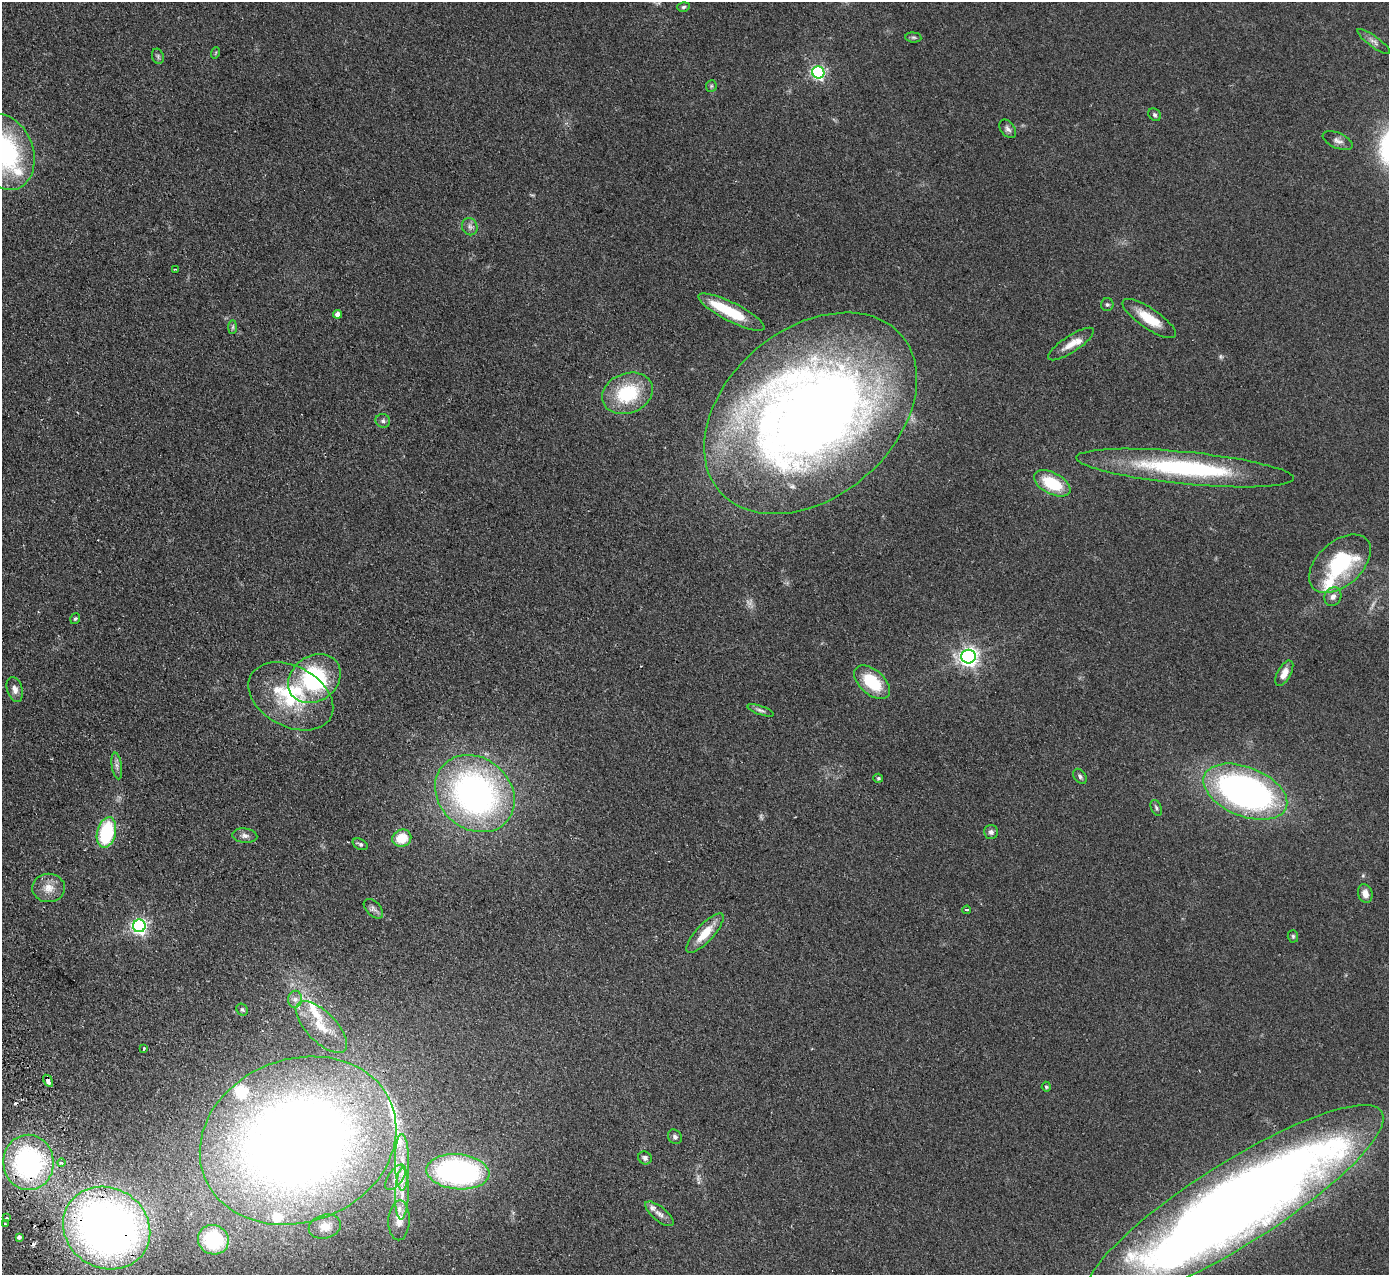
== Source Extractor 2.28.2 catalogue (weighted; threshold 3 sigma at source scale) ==
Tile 7 of 4 x 4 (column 3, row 2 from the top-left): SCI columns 2829-4215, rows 2728-4000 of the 5655 x 5585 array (HDU 1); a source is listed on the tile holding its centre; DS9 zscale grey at full resolution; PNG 1391 x 1277 px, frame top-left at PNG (2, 2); each listed source drawn as its Kron ellipse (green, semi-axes under 4 px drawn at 4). Shown black and unused: <1% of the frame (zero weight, under 2 of 3 exposures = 3% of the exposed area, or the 3 px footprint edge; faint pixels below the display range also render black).
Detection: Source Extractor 2.28.2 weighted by HDU 2 'WHT'; one run over the whole footprint, this tile lists its part. Background 0.145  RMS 0.01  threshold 0.0452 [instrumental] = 3 sigma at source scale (4.5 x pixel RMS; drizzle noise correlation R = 1.50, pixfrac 1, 0.05/0.05 arcsec/px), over >= 5 px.
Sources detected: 101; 4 too faint to see at this stretch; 6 inside a brighter object's white glare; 4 cosmic-ray / hot-pixel residue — neither listed nor drawn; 11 inside a brighter listed object's ellipse — not listed separately; the other 76 listed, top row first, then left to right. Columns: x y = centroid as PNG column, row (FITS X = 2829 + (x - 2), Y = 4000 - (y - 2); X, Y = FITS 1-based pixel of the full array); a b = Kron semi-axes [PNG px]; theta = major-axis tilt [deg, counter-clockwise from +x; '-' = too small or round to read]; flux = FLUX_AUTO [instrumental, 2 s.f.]
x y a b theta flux
683 7 6 4 16 1.7
913 37 8 5 -6 1.8
1374 41 20 5 -36 4.5
215 53 6 3 70 1
158 56 8 5 -71 2.2
818 72 6 6 - 200
711 86 6 5 - 1.7
1155 115 7 5 -45 2.1
1008 129 10 7 -53 3.5
1338 141 16 7 -23 4.9
5 152 39 28 -70 150
470 227 9 7 -69 3.7
175 269 4 2 - 0.78
1107 305 6 6 - 1.9
731 312 36 9 -27 44
338 314 4 4 - 7.6
1149 319 31 10 -34 24
233 327 7 4 89 1.8
1071 344 27 8 33 13
627 393 26 20 21 59
810 413 120 84 41 1200
383 421 7 6 - 2.7
1185 468 109 16 -5 150
1052 483 20 10 -28 40
1340 564 36 22 42 85
1333 597 9 8 - 5
75 619 6 4 55 1.5
968 657 7 7 - 500
1284 673 14 6 61 9.5
314 679 28 22 36 120
872 682 21 12 -41 43
15 689 13 7 -74 6.1
291 696 45 30 -28 79
760 710 14 4 -19 2.9
117 766 13 5 -81 3.6
1080 776 8 5 -54 2.4
878 778 5 4 - 1.7
1245 792 44 24 -22 390
475 794 43 35 -40 340
1156 808 8 5 -68 2
106 832 15 9 76 72
991 832 7 7 - 3.3
245 836 12 7 -6 4.6
402 838 10 8 22 21
360 844 8 5 -28 2.2
48 888 16 14 -1 13
1365 893 9 7 -74 7.5
373 909 12 7 -46 3.6
967 910 4 3 - 1.2
139 926 6 6 - 290
705 933 26 8 47 21
1293 936 6 5 - 1.7
295 999 8 7 - 4.4
242 1010 6 5 - 1.7
321 1027 33 15 -46 27
144 1049 3 3 - 5.9
48 1081 6 3 -58 22
1046 1087 5 4 - 1.4
675 1137 8 6 -52 2.7
298 1141 100 81 21 1300
645 1158 7 6 - 3
28 1162 27 25 -85 190
61 1162 4 4 - 3.3
402 1162 28 7 -89 17
458 1172 31 17 -5 230
396 1177 15 7 55 8.6
402 1194 26 6 88 14
1235 1204 174 41 32 1700
659 1214 17 7 -39 5.8
6 1218 3 3 - 1.7
399 1220 20 10 88 11
5 1224 3 2 - 1.3
325 1227 16 11 14 8.3
107 1228 45 40 -31 670
19 1237 4 4 - 4.5
213 1240 15 14 - 53
Overlapping masked pixels (flux is a lower limit): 4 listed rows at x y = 48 1081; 28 1162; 1235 1204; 107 1228
Isophote crosses this tile's border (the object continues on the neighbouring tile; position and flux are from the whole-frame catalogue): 1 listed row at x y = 5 152